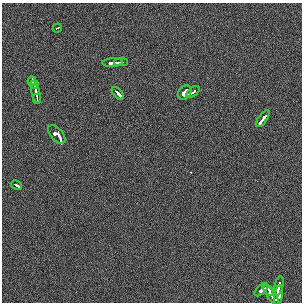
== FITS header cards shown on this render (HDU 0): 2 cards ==
NAXIS1  =                  300 / length of data axis 1
NAXIS2  =                  300 / length of data axis 2

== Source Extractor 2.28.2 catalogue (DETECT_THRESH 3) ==
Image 300 x 300 px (HDU 0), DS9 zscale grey, 1 PNG px = 1 image px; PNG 304 x 304 px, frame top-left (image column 1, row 300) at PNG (2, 3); each listed source drawn as its Kron ellipse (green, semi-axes under 4 px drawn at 4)
Background 121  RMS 12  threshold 36.9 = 3 sigma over >= 5 px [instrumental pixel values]
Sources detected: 18; all 18 listed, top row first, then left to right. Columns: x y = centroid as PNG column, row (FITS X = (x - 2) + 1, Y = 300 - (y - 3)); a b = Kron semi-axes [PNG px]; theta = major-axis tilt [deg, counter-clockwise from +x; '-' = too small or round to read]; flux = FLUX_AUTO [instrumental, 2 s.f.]
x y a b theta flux
57 28 5 3 - 6000
121 62 6 2 0 18000
113 63 10 3 3 27000
32 81 4 3 - 27000
34 85 4 3 - 16000
193 92 8 3 34 34000
36 93 9 3 -79 11000
118 93 8 3 -46 29000
185 93 8 6 57 47000
37 99 5 2 - 6700
263 119 10 3 54 41000
57 134 11 6 -49 56000
16 185 6 3 -28 18000
279 286 10 3 76 12000
261 290 8 4 42 43000
269 290 6 2 -51 15000
271 294 13 3 -54 21000
279 295 10 4 79 17000